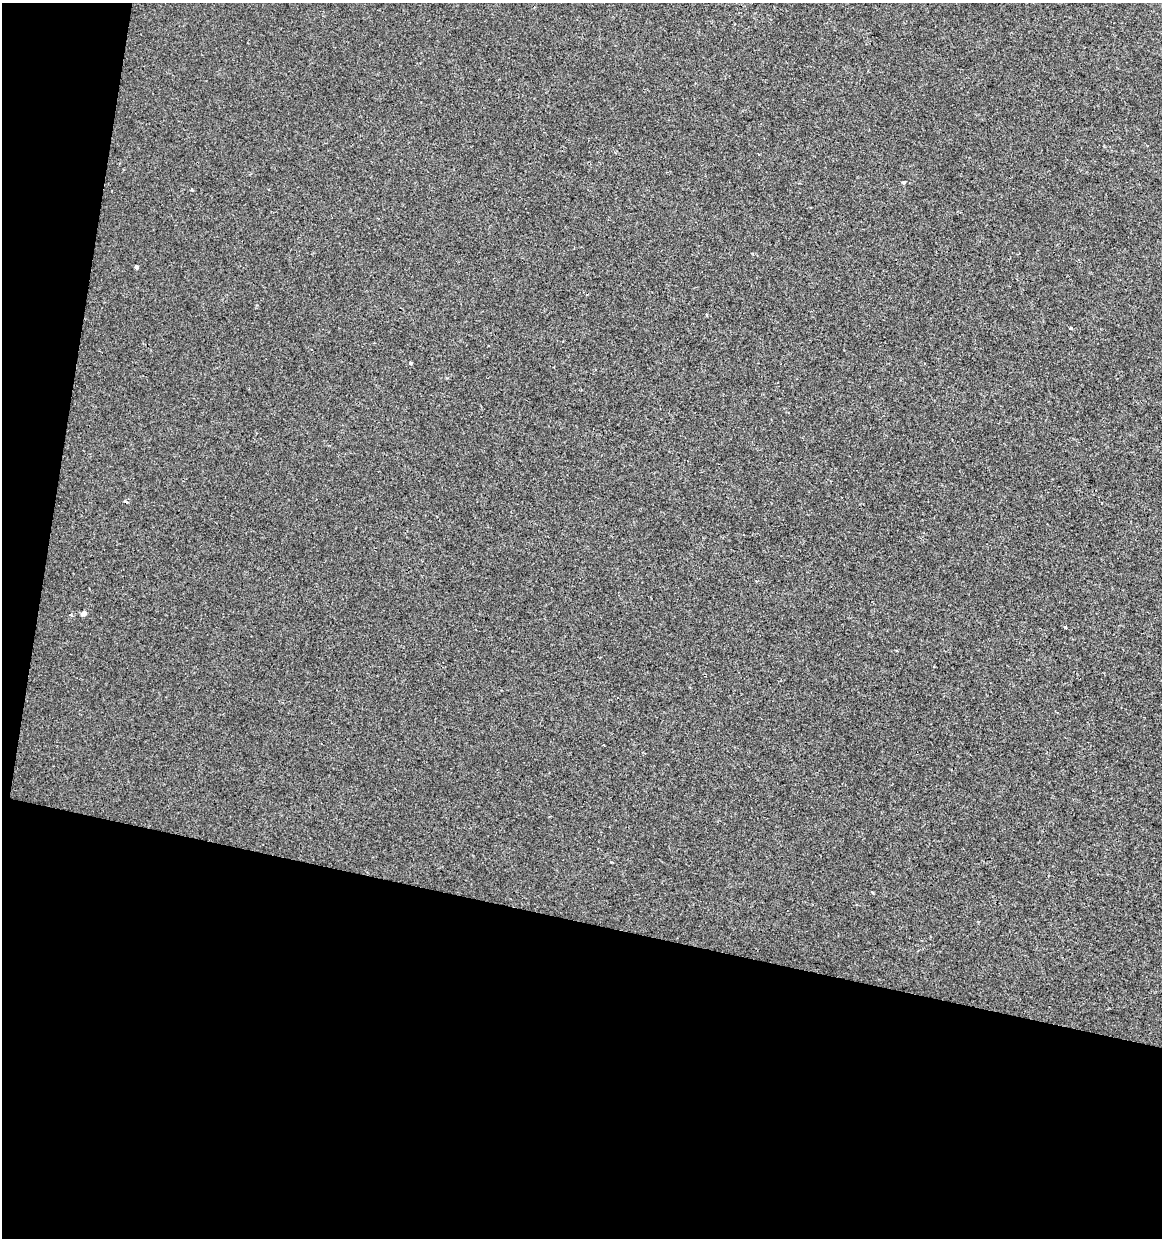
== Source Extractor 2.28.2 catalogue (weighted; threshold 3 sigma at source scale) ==
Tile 3 of 2 x 2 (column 1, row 2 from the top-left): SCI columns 113-1272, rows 1-1236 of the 2561 x 2471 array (HDU 1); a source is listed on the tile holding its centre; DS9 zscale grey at full resolution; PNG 1164 x 1240 px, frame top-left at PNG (2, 3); no overlay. Shown black and unused: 29% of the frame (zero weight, under 2 of 3 exposures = <1% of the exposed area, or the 3 px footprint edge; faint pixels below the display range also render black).
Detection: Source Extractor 2.28.2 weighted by HDU 2 'WHT'; one run over the whole footprint, this tile lists its part. Background -1.28e-04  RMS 0.0041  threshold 0.0183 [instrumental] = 3 sigma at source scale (4.5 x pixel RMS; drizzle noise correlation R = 1.50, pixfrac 1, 0.0396/0.0396 arcsec/px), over >= 5 px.
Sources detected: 8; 2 cosmic-ray / hot-pixel residue — not listed; the other 6 listed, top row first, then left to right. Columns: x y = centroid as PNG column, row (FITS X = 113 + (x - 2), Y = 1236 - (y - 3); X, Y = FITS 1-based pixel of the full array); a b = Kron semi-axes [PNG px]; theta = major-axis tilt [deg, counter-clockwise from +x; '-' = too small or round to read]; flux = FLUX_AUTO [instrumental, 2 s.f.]
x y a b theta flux
904 182 3 3 - 5.4
136 267 4 3 - 0.85
1071 328 3 3 - 1.4
410 363 4 3 - 0.67
84 614 6 5 - 1.1
1065 627 3 3 - 1.2